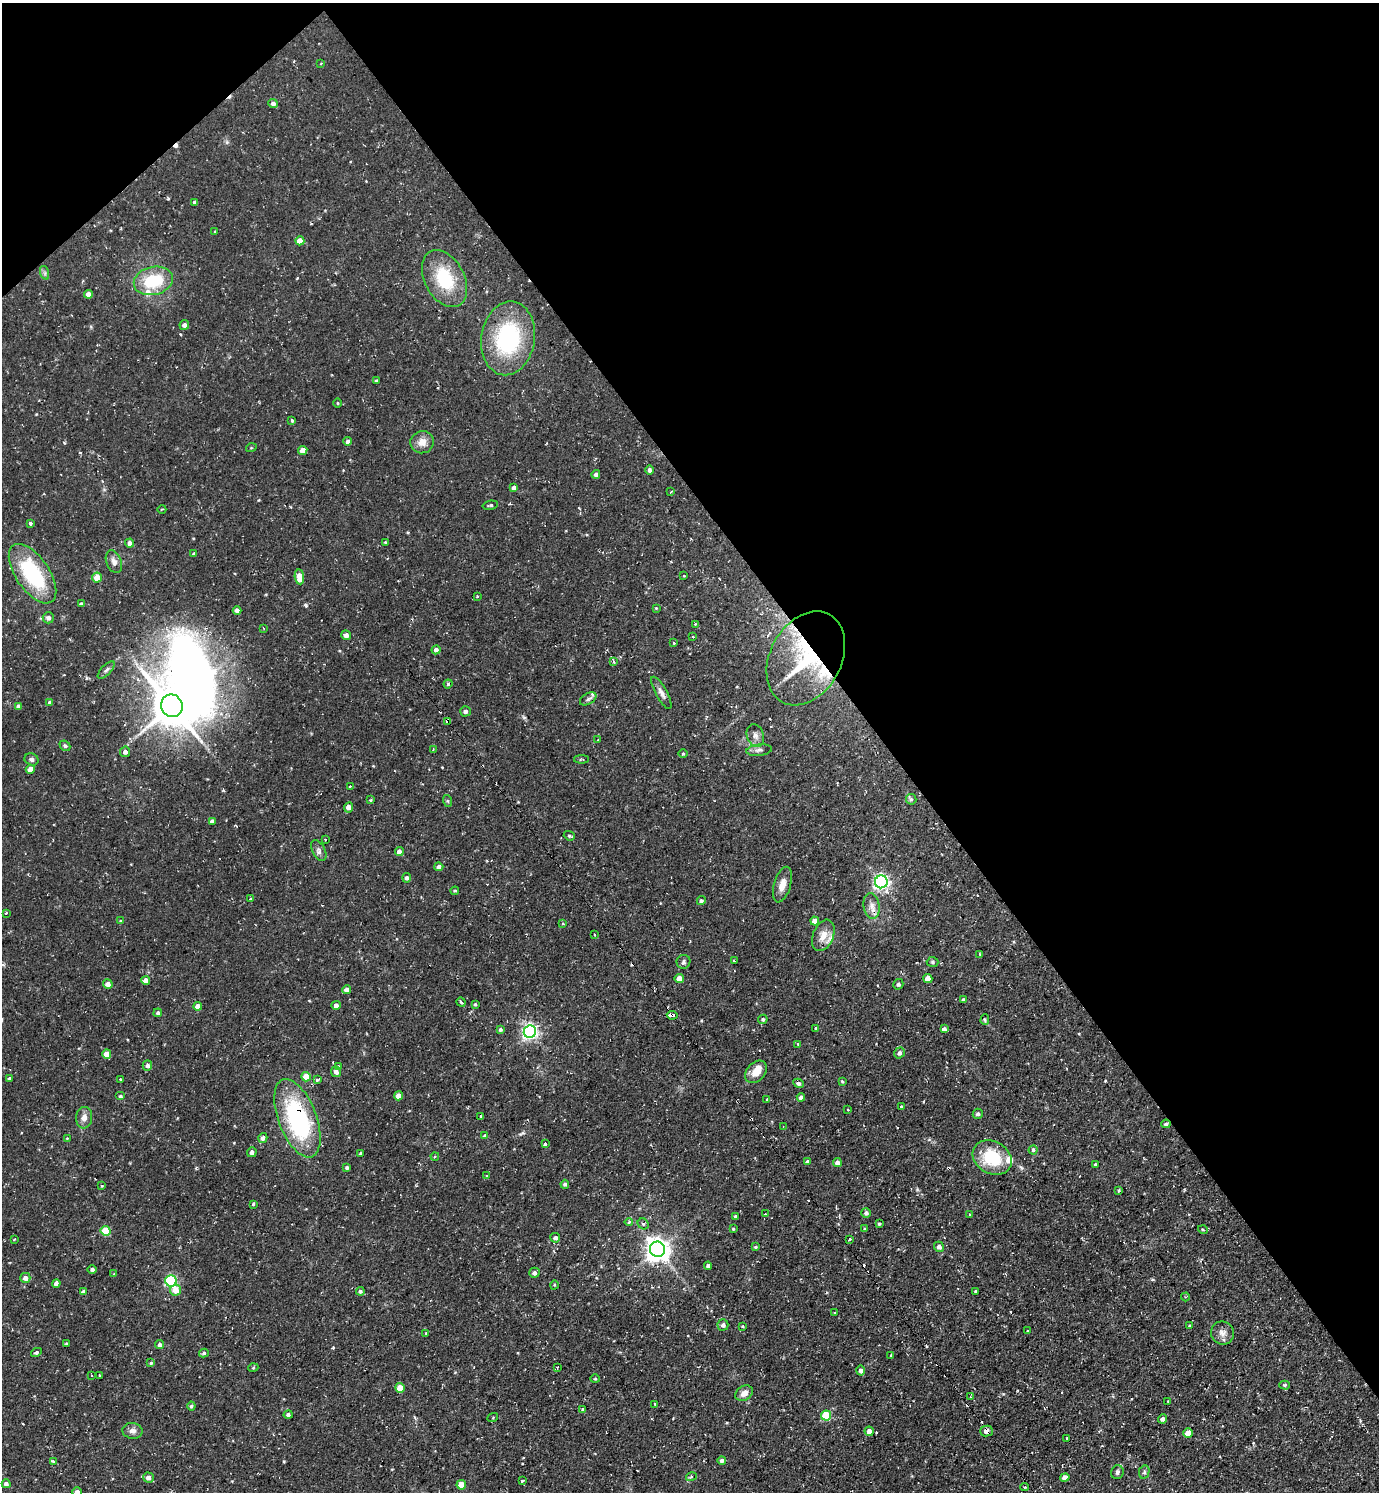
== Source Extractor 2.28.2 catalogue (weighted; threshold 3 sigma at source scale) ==
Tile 3 of 4 x 4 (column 3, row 1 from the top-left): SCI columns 2909-4285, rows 4472-5961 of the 5960 x 5963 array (HDU 1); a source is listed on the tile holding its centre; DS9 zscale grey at full resolution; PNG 1381 x 1494 px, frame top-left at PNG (2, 3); each listed source drawn as its Kron ellipse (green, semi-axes under 4 px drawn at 4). Shown black and unused: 38% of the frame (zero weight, under 2 of 3 exposures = <1% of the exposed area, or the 3 px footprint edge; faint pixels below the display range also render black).
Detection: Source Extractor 2.28.2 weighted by HDU 2 'WHT'; one run over the whole footprint, this tile lists its part. Background 0.0712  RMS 0.0071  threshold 0.0321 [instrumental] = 3 sigma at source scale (4.5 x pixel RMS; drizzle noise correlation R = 1.50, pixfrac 1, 0.05/0.05 arcsec/px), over >= 5 px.
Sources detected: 259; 1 inside a brighter object's white glare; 19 cosmic-ray / hot-pixel residue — neither listed nor drawn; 6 inside a brighter listed object's ellipse — not listed separately; the other 233 listed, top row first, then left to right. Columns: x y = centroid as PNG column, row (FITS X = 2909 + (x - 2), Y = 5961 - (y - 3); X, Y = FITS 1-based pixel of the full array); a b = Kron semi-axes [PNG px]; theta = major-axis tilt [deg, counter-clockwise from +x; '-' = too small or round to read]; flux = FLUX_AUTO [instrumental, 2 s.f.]
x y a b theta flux
321 63 4 2 - 0.61
273 103 5 4 - 2.6
195 202 4 3 - 1.9
215 231 3 3 - 0.76
300 241 4 4 - 9.6
45 273 7 4 -72 1.5
444 279 30 20 -62 35
153 281 20 14 12 30
88 294 4 4 - 4.2
184 325 5 4 - 2.6
508 338 37 26 81 73
376 381 3 3 - 1.2
338 403 5 3 - 0.67
292 421 3 3 - 3.7
348 441 4 4 - 2.3
422 442 12 11 - 6.5
251 448 5 3 - 0.64
303 450 4 4 - 6.5
650 470 5 4 - 2
596 474 4 4 - 2.4
514 488 4 4 - 3.6
671 492 3 2 - 0.86
490 505 8 4 12 1.2
162 509 4 2 - 0.62
30 523 4 4 - 1.4
385 542 3 3 - 1.2
130 543 4 4 - 3.4
194 554 3 3 - 5.9
114 562 12 7 -69 4
32 574 34 17 -55 59
684 576 3 2 - 0.83
299 577 7 4 -82 11
97 578 5 5 - 12
477 596 3 3 - 0.85
81 603 4 3 - 0.93
656 608 3 3 - 0.56
237 610 4 4 - 3.3
48 618 6 5 - 2.6
695 624 3 2 - 0.7
263 628 3 2 - 0.59
346 635 5 4 - 2.8
693 636 3 2 - 0.91
674 643 3 3 - 0.94
436 650 4 4 - 2.5
806 658 50 35 61 82
613 661 4 3 - 2.3
106 670 11 5 45 2
448 684 4 4 - 1.1
661 693 18 5 -61 3.6
588 699 9 5 31 2.1
50 703 4 4 - 2.4
19 706 4 4 - 2.7
172 706 11 10 - 2000
465 711 5 5 - 2.6
448 722 4 3 - 47
755 735 11 8 -69 3.8
598 740 3 3 - 0.62
65 746 6 4 -40 1.2
433 749 3 2 - 0.54
759 750 13 5 7 2.7
125 752 5 5 - 3.2
683 754 5 3 - 0.7
31 759 7 6 - 1.8
581 759 7 3 0 0.86
30 769 4 4 - 4.7
350 786 3 2 - 0.93
911 799 5 5 - 1.4
371 800 3 3 - 1.8
448 801 6 4 -71 0.82
348 807 5 4 - 5
212 821 4 4 - 2.5
569 836 6 4 -21 1.1
325 839 3 2 - 0.52
319 851 11 6 -61 2.6
399 852 4 4 - 4.2
439 867 4 4 - 2.7
407 878 4 4 - 2
881 882 6 6 - 210
782 885 18 8 74 7
455 891 4 3 - 0.86
250 899 3 3 - 1.3
701 901 4 4 - 1.4
872 906 12 8 -83 4.7
6 913 3 3 - 0.88
120 921 4 3 - 0.61
815 921 4 4 - 5.1
563 923 3 3 - 1.2
595 935 3 2 - 0.65
823 935 16 10 68 7.5
980 954 3 2 - 0.69
734 961 4 3 - 1.8
683 962 7 6 - 1.9
933 962 6 5 - 1.2
928 978 4 4 - 5.9
679 979 4 4 - 8
146 981 4 4 - 7.8
108 984 5 4 - 3.4
898 984 5 5 - 1.7
347 990 4 4 - 3.8
963 1000 4 3 - 2
461 1002 5 3 - 1.7
475 1004 4 3 - 1.1
336 1005 4 4 - 2.8
198 1006 4 4 - 5.3
158 1013 4 4 - 1.5
672 1015 5 3 - 3
763 1019 5 4 - 1.3
985 1020 5 4 - 0.87
815 1028 3 3 - 1.6
500 1029 4 4 - 1.5
944 1029 4 4 - 2.3
530 1032 6 6 - 230
798 1044 3 3 - 2.4
899 1053 6 5 - 2.5
107 1054 4 4 - 8.6
147 1065 5 4 - 2.7
338 1066 3 2 - 0.75
336 1072 5 5 - 3.1
756 1072 13 9 47 7.3
306 1077 5 4 - 12
9 1078 3 3 - 1.1
121 1079 3 3 - 1.8
317 1080 3 3 - 2
842 1081 4 3 - 0.69
798 1083 5 4 - 1.8
120 1096 5 4 - 1.1
399 1096 4 4 - 7.4
801 1097 4 4 - 3.1
767 1099 4 2 - 0.51
902 1107 4 3 - 2.1
848 1110 3 2 - 0.74
978 1114 5 5 - 1.8
481 1116 3 2 - 0.52
84 1118 11 8 83 4.5
297 1118 41 19 -69 100
1166 1124 4 3 - 1.5
783 1127 3 3 - 0.58
484 1136 4 3 - 0.67
67 1138 4 3 - 0.49
263 1138 5 4 - 2.4
545 1144 4 3 - 7.6
1033 1150 4 4 - 1
252 1152 5 4 - 2.6
361 1153 3 3 - 1.3
435 1156 4 3 - 0.79
992 1158 20 16 -30 32
808 1162 4 4 - 2.5
837 1162 4 4 - 2.8
1095 1165 3 3 - 1.1
347 1168 3 3 - 1.3
486 1176 3 2 - 1
565 1184 4 4 - 1.5
102 1186 3 2 - 0.87
1119 1190 3 3 - 0.92
253 1204 3 3 - 0.74
866 1213 5 4 - 1.8
765 1214 4 3 - 0.94
969 1214 3 2 - 0.79
735 1217 4 3 - 1.5
629 1222 4 4 - 1
643 1224 6 5 - 1.3
879 1224 3 3 - 0.98
733 1229 4 3 - 0.77
865 1229 4 3 - 0.84
1203 1230 5 3 - 0.76
105 1231 5 5 - 22
555 1238 5 5 - 2.6
15 1239 3 2 - 0.54
850 1239 3 3 - 1.4
755 1247 4 4 - 0.76
939 1247 5 4 - 2.7
658 1249 8 7 - 640
708 1266 4 3 - 1.6
92 1270 5 4 - 1.4
534 1273 5 5 - 2.4
114 1274 3 3 - 0.58
25 1278 5 5 - 3.7
171 1281 5 5 - 92
56 1284 4 4 - 3.6
554 1285 4 3 - 0.61
175 1290 5 5 - 9.1
360 1291 4 4 - 1.6
83 1292 4 4 - 2.7
976 1292 4 3 - 2.8
1185 1297 4 4 - 0.76
835 1313 3 3 - 1.9
723 1325 5 5 - 2.4
742 1326 3 3 - 0.61
1190 1326 4 3 - 0.86
1028 1331 3 3 - 1.7
426 1333 4 3 - 0.64
1222 1333 12 11 - 4.4
66 1343 3 3 - 0.83
159 1344 4 4 - 2.1
36 1352 6 4 29 1.3
204 1353 5 4 - 1.2
891 1356 3 3 - 0.87
151 1363 4 4 - 0.91
557 1367 3 2 - 0.69
253 1368 5 3 - 0.68
861 1371 5 4 - 3
91 1375 3 2 - 0.95
99 1375 2 2 - 0.67
595 1379 4 4 - 0.76
1285 1385 5 4 - 1
400 1388 5 4 - 10
744 1393 9 7 35 4.1
970 1397 4 3 - 0.55
1168 1401 3 2 - 0.81
655 1404 3 2 - 0.65
191 1406 4 4 - 1.3
582 1410 3 3 - 1.4
288 1415 4 4 - 1.2
826 1416 5 5 - 38
493 1417 5 3 - 0.74
1162 1419 4 4 - 2.6
132 1431 10 8 -7 3.4
869 1431 5 4 - 3.9
986 1431 6 5 - 3.4
1188 1433 5 4 - 11
1067 1438 2 2 - 0.64
722 1460 4 4 - 2.2
53 1462 3 3 - 2
1117 1472 7 6 - 1.9
1144 1472 7 5 78 1.4
148 1477 5 5 - 4
691 1477 5 3 - 0.93
1065 1477 4 4 - 5.7
522 1481 4 3 - 1
6 1484 4 4 - 2.5
461 1485 5 5 - 11
1024 1487 4 4 - 1.2
77 1492 4 4 - 4
Overlapping masked pixels (flux is a lower limit): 7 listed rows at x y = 806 658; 588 699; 448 722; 672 1015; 297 1118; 1166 1124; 986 1431
Isophote crosses this tile's border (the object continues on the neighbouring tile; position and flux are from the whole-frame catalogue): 1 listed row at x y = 77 1492